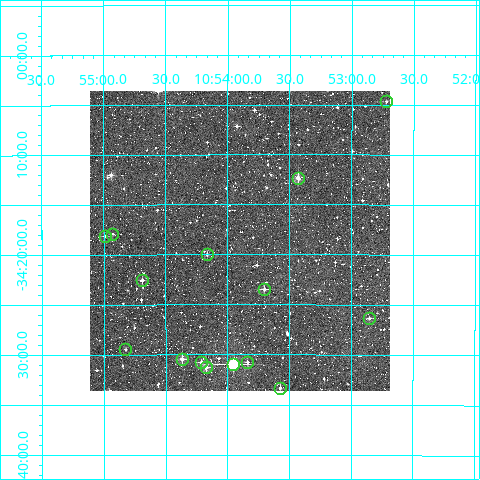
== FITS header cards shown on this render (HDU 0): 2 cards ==
NAXIS1  =                  300
NAXIS2  =                  300

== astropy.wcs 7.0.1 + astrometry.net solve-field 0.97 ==
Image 300 x 300 px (HDU 0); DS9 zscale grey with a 90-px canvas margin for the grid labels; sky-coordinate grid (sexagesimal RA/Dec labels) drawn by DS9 from the SOLVED WCS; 15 Tycho-2 reference stars matched to detected sources circled (green)
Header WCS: RA---TAN/DEC--TAN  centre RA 10:53:54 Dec -34:19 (163.47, -34.31 deg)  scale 6 arcsec/px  FOV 30.0' x 30.0'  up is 0 deg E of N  parity normal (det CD < 0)
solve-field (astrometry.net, Tycho-2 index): VERIFIED the header's WCS against the Tycho-2 star catalogue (verified at 2 index scales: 6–15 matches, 0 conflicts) and refined it, rather than solving blind
Solved WCS: RA---TAN-SIP/DEC--TAN-SIP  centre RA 10:53:54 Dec -34:19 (163.48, -34.31 deg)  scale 6 arcsec/px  FOV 30.0' x 30.0'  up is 0 deg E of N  parity normal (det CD < 0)
The solver's refit moves the header's centre by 1.4 arcsec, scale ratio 1.001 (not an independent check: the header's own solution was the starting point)
Tycho-2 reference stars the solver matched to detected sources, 15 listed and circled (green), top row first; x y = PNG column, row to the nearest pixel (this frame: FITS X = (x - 90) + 1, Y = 300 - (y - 91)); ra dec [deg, ICRS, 3 dp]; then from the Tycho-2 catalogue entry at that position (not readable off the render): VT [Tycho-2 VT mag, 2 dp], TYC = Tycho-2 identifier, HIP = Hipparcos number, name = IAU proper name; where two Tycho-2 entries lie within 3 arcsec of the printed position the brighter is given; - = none
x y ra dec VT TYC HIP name
386 101 163.180 -34.078 12.29 7207-1014-1 - -
298 178 163.358 -34.205 10.74 7207-1301-1 - -
112 234 163.732 -34.299 12.02 7207-34-1 - -
105 236 163.748 -34.302 11.33 7207-1328-1 - -
207 254 163.541 -34.333 11.57 7207-72-1 - -
142 280 163.672 -34.376 10.55 7207-1462-1 - -
264 289 163.426 -34.391 11.42 7207-1186-1 - -
369 318 163.213 -34.439 11.21 7207-364-1 - -
125 349 163.706 -34.491 11.62 7207-376-1 - -
182 359 163.592 -34.507 10.65 7207-1459-1 - -
201 362 163.553 -34.513 11.51 7207-530-1 - -
247 362 163.460 -34.512 11.46 7207-670-1 - -
233 364 163.488 -34.517 8.14 7207-1320-1 53292 -
206 367 163.544 -34.521 10.47 7207-1579-1 - -
280 388 163.393 -34.555 11.91 7207-1196-1 - -